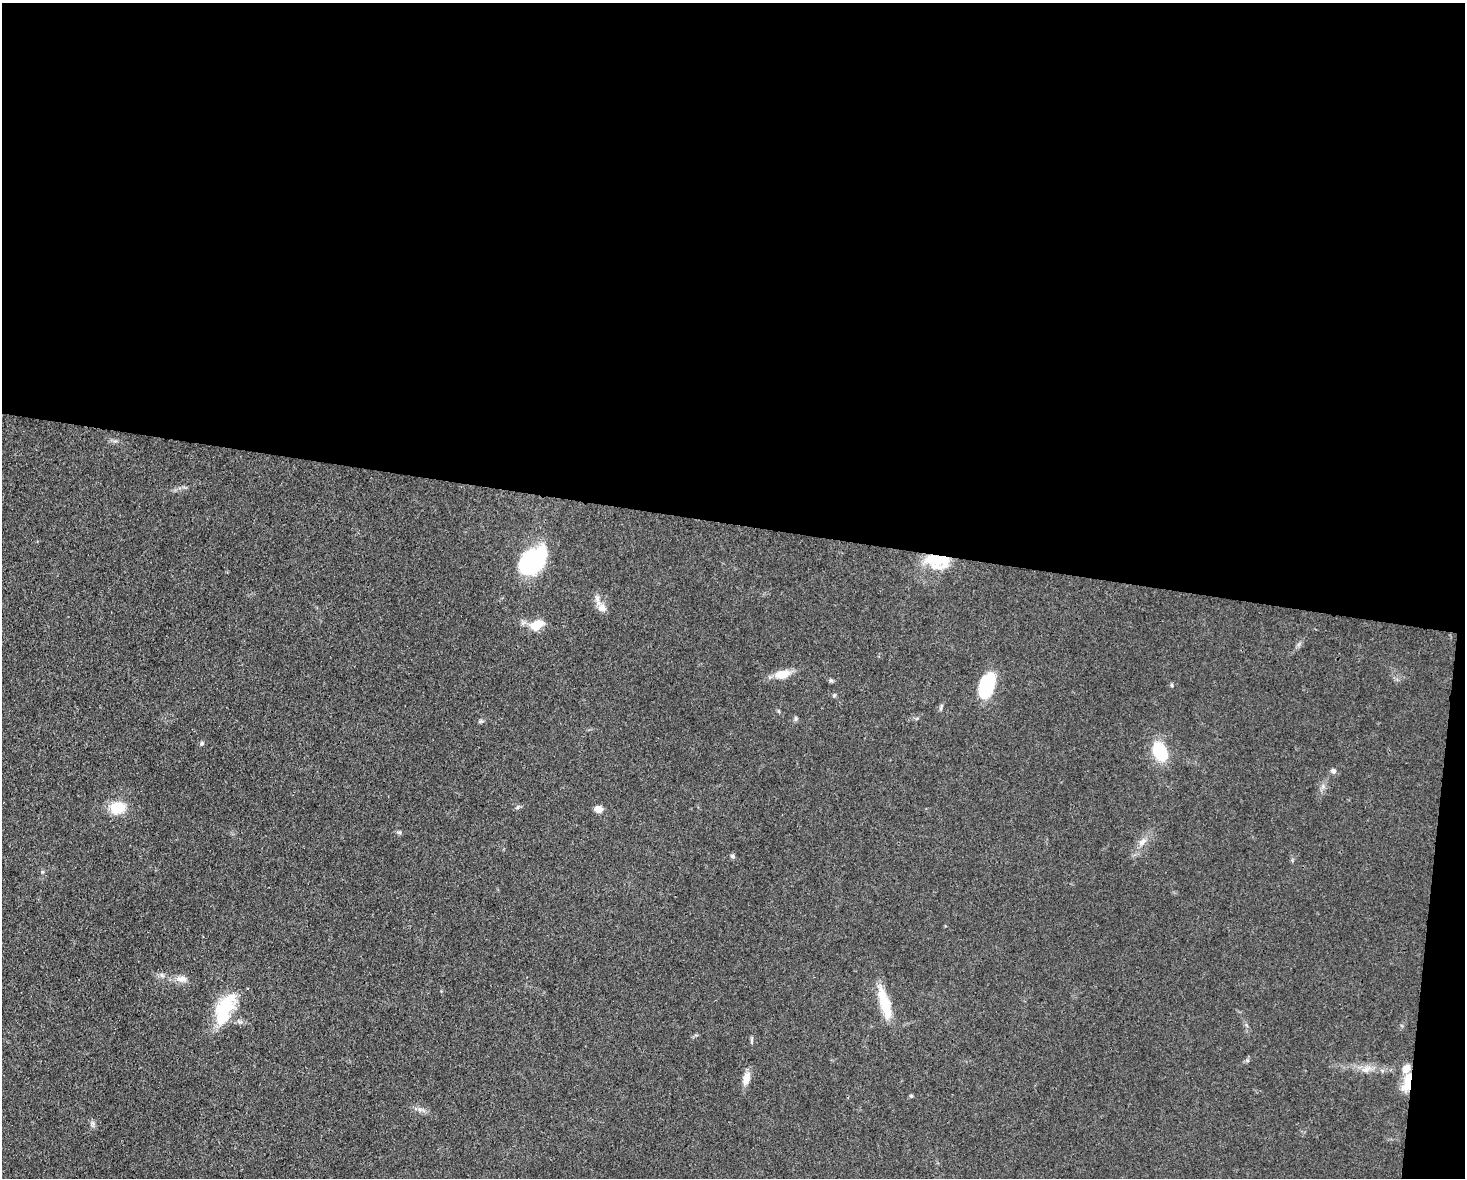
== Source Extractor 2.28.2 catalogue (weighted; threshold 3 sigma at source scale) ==
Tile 3 of 3 x 4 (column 3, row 1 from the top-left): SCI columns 3152-4614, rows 3529-4704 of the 4727 x 4704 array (HDU 1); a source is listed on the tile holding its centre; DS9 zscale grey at full resolution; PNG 1467 x 1180 px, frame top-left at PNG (2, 3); no overlay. Shown black and unused: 45% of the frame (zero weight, under 3 of 4 exposures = <1% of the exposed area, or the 3 px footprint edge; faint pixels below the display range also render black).
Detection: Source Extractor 2.28.2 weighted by HDU 2 'WHT'; one run over the whole footprint, this tile lists its part. Background 0.0756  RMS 0.0062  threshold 0.028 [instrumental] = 3 sigma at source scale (4.5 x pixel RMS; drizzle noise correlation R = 1.50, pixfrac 1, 0.05/0.05 arcsec/px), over >= 5 px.
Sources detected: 32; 1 inside a brighter object's white glare — not listed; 2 inside a brighter listed object's ellipse — not listed separately; the other 29 listed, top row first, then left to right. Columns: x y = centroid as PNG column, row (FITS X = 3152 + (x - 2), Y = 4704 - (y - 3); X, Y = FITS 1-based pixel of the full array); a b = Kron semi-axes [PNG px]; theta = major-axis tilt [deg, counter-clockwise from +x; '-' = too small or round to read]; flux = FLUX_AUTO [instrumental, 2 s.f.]
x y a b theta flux
533 561 28 19 38 82
937 561 30 17 -7 23
602 608 12 11 - 4.4
536 625 16 10 26 10
782 674 20 10 13 8.8
831 680 6 5 - 1
1172 685 6 4 -89 0.76
987 686 26 13 70 35
834 696 6 4 1 0.89
941 708 9 3 77 1.1
796 718 7 5 -90 1.1
202 743 6 5 - 1
1160 752 15 10 -63 34
1333 771 7 6 - 1.9
518 807 6 4 71 0.92
118 808 12 10 6 21
598 809 7 6 - 5.1
399 832 7 4 -18 1
1142 842 13 7 46 3.8
732 856 7 5 -33 1.3
182 979 16 8 4 4.7
885 1003 40 10 -74 21
224 1008 40 20 52 28
752 1040 9 4 85 1.1
1366 1069 16 7 33 4.6
746 1079 17 9 75 5.8
1407 1082 27 9 75 13
911 1096 5 4 - 0.77
93 1124 12 4 90 1.7
Overlapping masked pixels (flux is a lower limit): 2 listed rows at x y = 937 561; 1407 1082
Unlisted compact peaks at least as high as the median listed source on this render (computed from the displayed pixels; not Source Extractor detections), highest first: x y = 1247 1060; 420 1109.